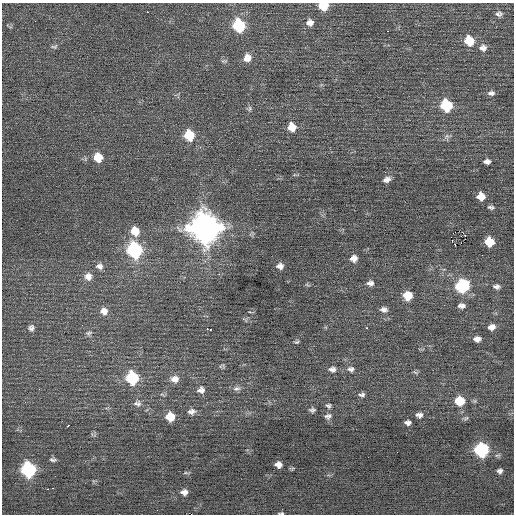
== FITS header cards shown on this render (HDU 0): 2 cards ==
NAXIS1  =                  512 / Axis length
NAXIS2  =                  512 / Axis length

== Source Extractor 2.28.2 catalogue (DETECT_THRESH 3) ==
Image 512 x 512 px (HDU 0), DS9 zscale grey, 1 PNG px = 1 image px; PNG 516 x 516 px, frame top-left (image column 1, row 512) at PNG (2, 3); no overlay
Background 0.0987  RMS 0.72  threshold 2.15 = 3 sigma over >= 5 px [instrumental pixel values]
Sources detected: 82; all 82 listed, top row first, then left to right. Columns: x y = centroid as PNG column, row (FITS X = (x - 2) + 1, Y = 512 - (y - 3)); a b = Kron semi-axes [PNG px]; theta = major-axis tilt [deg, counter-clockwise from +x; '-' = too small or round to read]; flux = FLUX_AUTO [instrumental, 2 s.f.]
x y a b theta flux
323 6 8 6 -1 1200
147 12 2 2 - 420
499 14 10 7 -4 160
310 23 9 8 - 270
239 25 9 8 - 3600
388 31 3 2 - 73
469 41 9 8 - 1200
54 47 9 5 6 110
483 48 10 9 - 240
247 58 10 9 - 400
224 61 9 4 -11 88
491 93 8 6 0 170
446 105 8 8 - 2800
249 109 8 5 83 110
292 127 10 9 - 600
189 135 9 8 - 1700
447 136 8 7 - 160
98 157 9 9 - 790
487 161 7 5 1 190
255 169 2 2 - 28
387 179 10 7 24 230
481 196 7 7 - 590
491 207 9 5 -7 120
205 228 12 11 - 79000
135 231 10 9 - 750
465 235 3 2 - 280
461 236 2 2 - 27
451 237 2 2 - 72
452 241 2 2 - 52
489 242 7 7 - 1100
135 250 9 8 - 8800
353 258 8 8 - 320
99 266 10 8 -13 220
280 266 8 7 - 240
88 276 10 10 - 330
370 283 9 7 -4 210
307 285 8 3 -13 67
462 286 9 8 - 4700
497 286 10 7 -3 170
401 293 2 2 - 240
408 295 8 8 - 780
461 306 9 7 1 200
384 309 10 7 -12 210
104 311 10 9 - 320
492 327 8 6 13 300
31 328 8 7 - 160
367 328 3 2 - 320
207 329 2 2 - 340
210 329 3 3 - 94
89 333 10 6 20 130
477 339 8 6 -2 270
296 342 7 4 10 71
222 366 9 5 -3 89
332 369 10 8 -5 230
351 369 11 8 0 210
415 372 9 3 -30 79
132 378 9 8 - 3700
174 379 11 9 0 380
236 388 11 7 10 180
201 390 10 8 6 250
362 395 8 6 4 140
459 401 8 8 - 1200
137 403 11 8 -1 220
328 406 8 7 - 130
108 407 6 4 18 82
312 410 8 6 0 120
191 411 11 8 5 230
419 415 9 6 -1 190
328 416 10 8 16 200
170 417 8 8 - 870
466 418 9 4 26 98
408 423 6 5 - 170
68 425 4 2 - 230
482 449 8 8 - 6800
53 460 9 5 -6 120
278 465 7 5 -7 270
28 469 9 8 - 7700
500 471 6 5 - 150
52 488 3 2 - 44
47 489 3 2 - 680
184 492 9 7 6 240
281 513 6 3 1 67
At the frame edge (FLAGS 8, measured only in part): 2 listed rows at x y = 323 6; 281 513